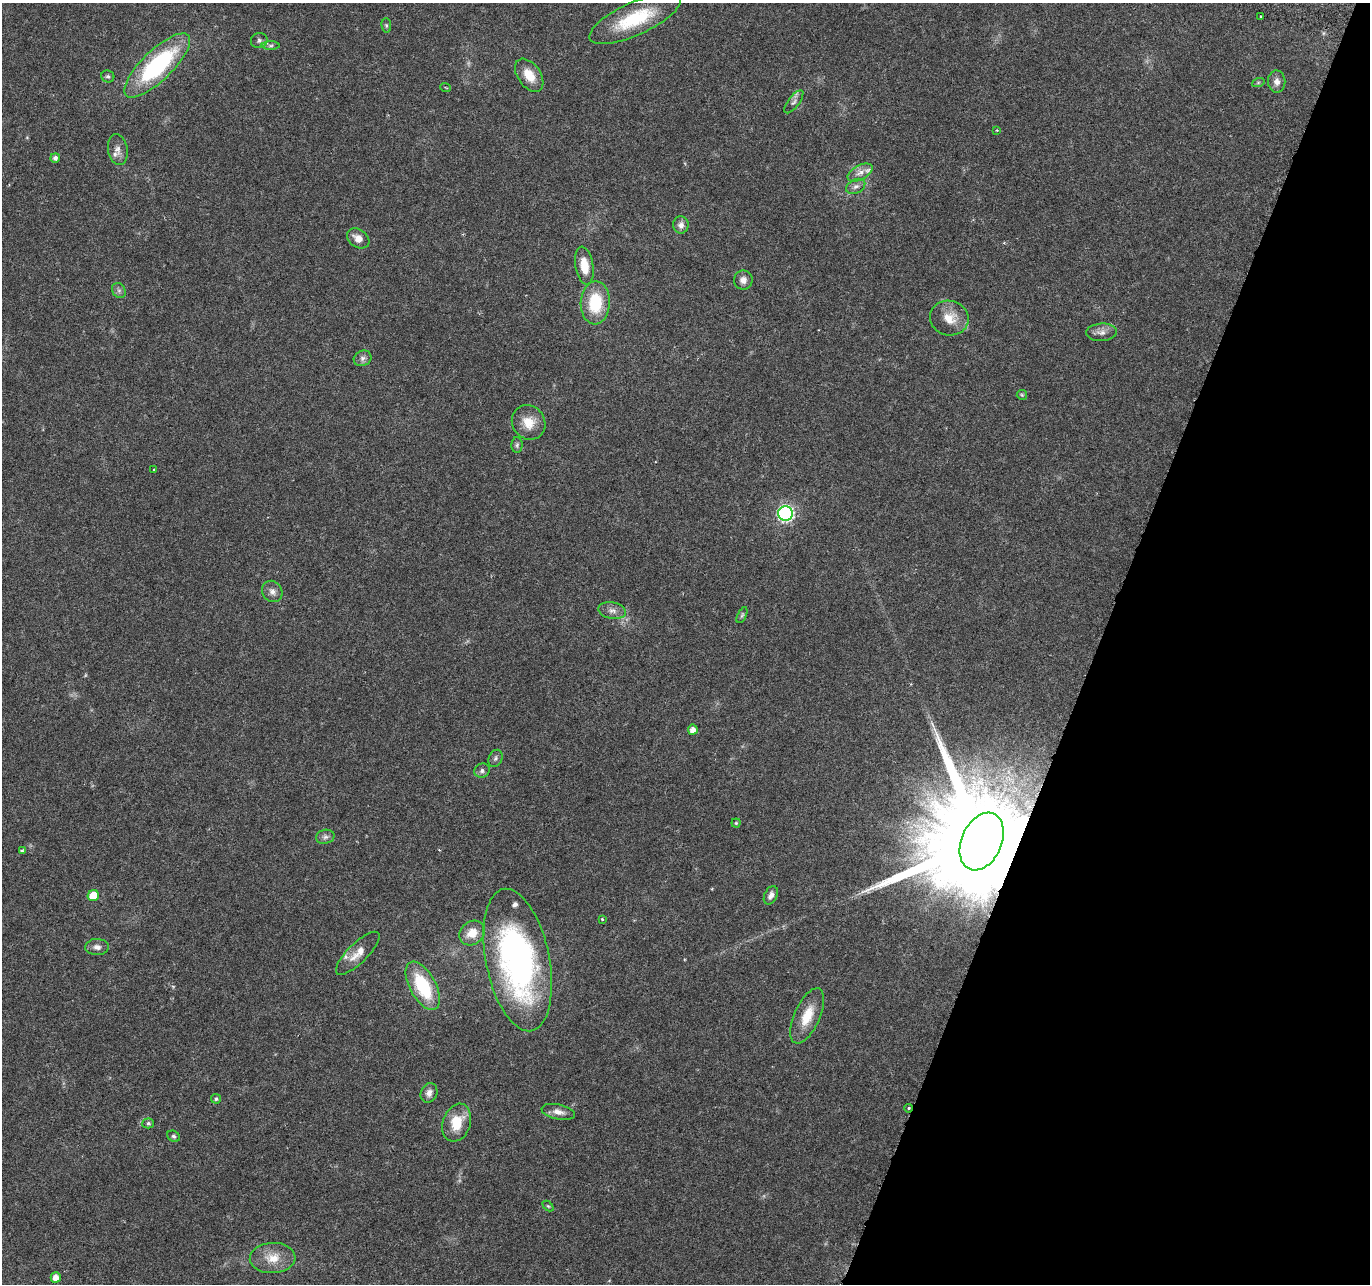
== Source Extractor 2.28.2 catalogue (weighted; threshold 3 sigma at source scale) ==
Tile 8 of 4 x 4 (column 4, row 2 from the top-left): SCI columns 4127-5494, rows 2833-4114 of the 5525 x 5730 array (HDU 1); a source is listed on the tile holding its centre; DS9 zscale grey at full resolution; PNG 1372 x 1286 px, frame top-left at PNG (2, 3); each listed source drawn as its Kron ellipse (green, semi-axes under 4 px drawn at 4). Shown black and unused: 20% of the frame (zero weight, under 3 of 6 exposures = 3% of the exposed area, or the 3 px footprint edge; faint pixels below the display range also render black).
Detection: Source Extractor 2.28.2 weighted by HDU 2 'WHT'; one run over the whole footprint, this tile lists its part. Background 0.0272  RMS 0.0021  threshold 0.00863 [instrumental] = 3 sigma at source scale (4.09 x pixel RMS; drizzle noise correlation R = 1.36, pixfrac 0.8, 0.0396/0.0396 arcsec/px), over >= 5 px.
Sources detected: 64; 1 too faint to see at this stretch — neither listed nor drawn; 3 inside a brighter listed object's ellipse — not listed separately; the other 60 listed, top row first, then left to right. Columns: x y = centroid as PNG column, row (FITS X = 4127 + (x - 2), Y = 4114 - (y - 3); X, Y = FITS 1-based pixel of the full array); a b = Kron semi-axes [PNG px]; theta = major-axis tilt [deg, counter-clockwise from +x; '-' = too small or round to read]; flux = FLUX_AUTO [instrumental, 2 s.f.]
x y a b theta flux
1261 17 3 2 - 0.22
635 19 49 16 24 12
386 25 7 5 -84 0.32
259 40 8 7 - 0.62
271 46 9 4 0 0.47
157 65 43 15 44 25
529 75 18 11 -55 3.4
108 76 6 6 - 0.38
1277 82 11 8 -87 1.2
1258 83 6 4 19 0.26
445 87 5 2 - 0.17
794 102 14 5 52 0.75
997 130 4 3 - 0.2
118 149 16 9 -81 1.3
55 158 5 4 - 0.74
860 173 14 7 28 1.4
856 186 10 6 28 0.85
681 225 8 7 - 1.1
358 238 12 9 -34 1.8
584 266 19 9 -80 3.3
743 280 9 9 - 1.2
119 291 8 6 -54 0.55
595 303 21 14 87 8.6
949 318 19 17 -12 3.6
1101 332 15 8 3 1.3
363 358 9 7 26 0.73
1022 395 5 5 - 0.25
529 422 18 16 -52 3.5
517 445 8 5 88 0.45
154 470 3 3 - 0.19
785 514 7 7 - 43
272 591 11 9 -54 1.1
612 611 14 8 -11 1.2
742 615 9 4 65 0.36
693 730 5 5 - 1.3
495 758 9 6 66 0.53
482 771 8 7 - 0.65
736 823 4 4 - 0.23
325 837 9 7 12 0.7
982 841 30 20 66 9000
22 851 4 3 - 0.57
771 895 10 6 63 1.1
93 896 5 5 - 5.2
602 919 3 3 - 0.22
472 933 14 11 37 2.8
97 947 12 8 -2 0.98
358 953 29 10 45 2.7
518 960 72 32 -79 65
423 986 26 13 -61 12
807 1016 30 13 66 4.7
429 1093 10 8 69 1.1
216 1099 5 5 - 0.43
909 1108 4 4 - 0.33
558 1112 17 7 -12 1.4
148 1123 5 5 - 0.45
457 1123 19 14 71 4.9
173 1136 6 5 - 0.38
548 1206 6 4 -44 0.26
273 1258 23 15 3 3.8
56 1277 5 5 - 1.6
Overlapping masked pixels (flux is a lower limit): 2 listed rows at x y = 982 841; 909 1108